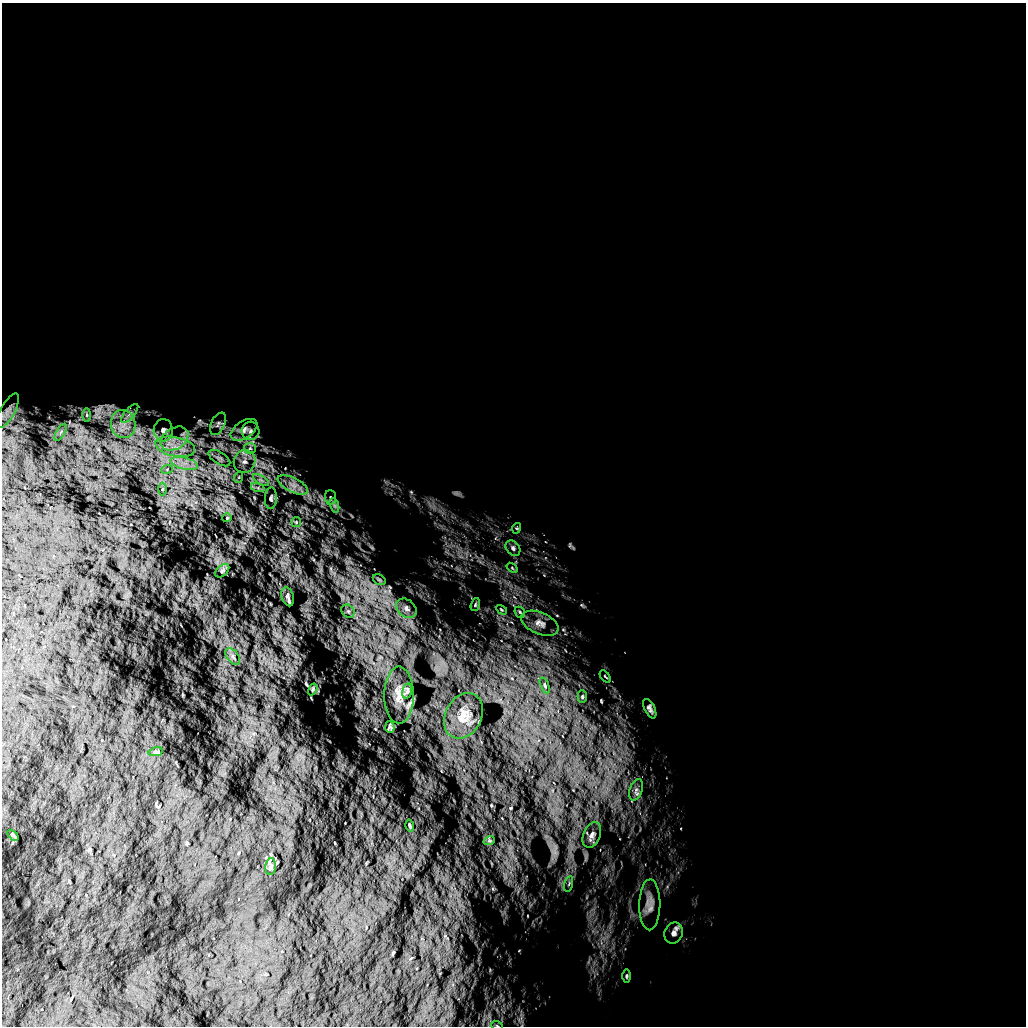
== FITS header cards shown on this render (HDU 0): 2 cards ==
NAXIS1  =                 1024 /
NAXIS2  =                 1024 /

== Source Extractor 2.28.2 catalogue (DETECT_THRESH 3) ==
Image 1024 x 1024 px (HDU 0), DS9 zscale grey, 1 PNG px = 1 image px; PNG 1028 x 1028 px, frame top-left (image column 1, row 1024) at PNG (2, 3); each listed source drawn as its Kron ellipse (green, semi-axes under 4 px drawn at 4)
Background 5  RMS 870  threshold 2620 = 3 sigma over >= 5 px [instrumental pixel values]
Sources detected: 60; all 60 listed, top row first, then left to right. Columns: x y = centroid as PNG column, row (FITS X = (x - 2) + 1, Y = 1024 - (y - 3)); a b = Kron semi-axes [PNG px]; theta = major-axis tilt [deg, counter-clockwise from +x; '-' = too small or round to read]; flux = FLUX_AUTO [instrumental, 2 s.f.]
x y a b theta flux
8 411 19 7 62 3.9e+05
130 413 12 5 50 2.5e+05
87 415 6 4 90 1.1e+05
123 424 14 12 -79 8.6e+05
218 424 12 7 64 2.2e+05
163 430 11 9 -85 3.6e+05
244 430 15 8 33 4.5e+05
250 431 9 9 - 2.3e+05
61 432 9 4 60 1.5e+05
174 439 15 10 34 7.2e+05
175 447 20 9 -11 1.1e+06
250 448 6 5 - 1.3e+05
219 458 12 6 -32 2.5e+05
245 461 11 10 - 4.7e+05
184 463 14 5 -13 5.4e+05
167 469 6 4 19 8.3e+04
239 477 6 3 72 7.1e+04
261 480 9 3 -32 1.4e+05
293 485 16 7 -27 5.4e+05
258 488 7 4 -18 1.3e+05
162 489 6 4 88 9.0e+04
331 497 7 5 -86 1.2e+05
271 498 11 6 88 1.6e+05
334 505 7 4 -71 1.5e+05
227 518 4 4 - 5.7e+04
296 522 5 5 - 7.2e+04
517 528 5 3 - 5.7e+04
513 548 8 6 -49 1.8e+05
512 568 6 3 -38 6.0e+04
222 571 8 5 42 1.1e+05
379 580 7 5 -31 9.2e+04
288 597 10 6 -72 1.7e+05
475 604 7 4 71 8.0e+04
406 608 11 8 -40 3.2e+05
502 610 6 3 -31 5.8e+04
348 611 7 6 - 1.4e+05
520 612 6 4 -48 8.8e+04
540 623 20 10 -23 5.3e+05
233 656 9 5 -53 2.1e+05
605 677 7 2 -49 5.7e+04
545 685 8 4 -67 9.0e+04
313 689 6 3 60 6.8e+04
407 691 8 4 77 1.5e+05
399 695 28 14 -90 1.1e+06
582 697 6 4 89 8.5e+04
650 709 10 5 -63 2.0e+05
463 716 24 18 62 1.0e+06
390 727 6 4 -84 1.4e+05
156 752 7 3 12 7.7e+04
636 790 11 6 71 2.0e+05
410 826 6 3 -75 7.8e+04
13 835 6 3 -45 1.1e+05
592 835 13 8 68 3.4e+05
489 841 6 3 18 6.7e+04
271 866 8 5 84 1.4e+05
569 884 8 3 77 8.1e+04
650 905 25 10 89 6.0e+05
674 933 11 9 68 2.8e+05
626 976 7 3 90 7.7e+04
497 1026 6 3 -20 6.3e+04
At the frame edge (FLAGS 8, measured only in part): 1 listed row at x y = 497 1026